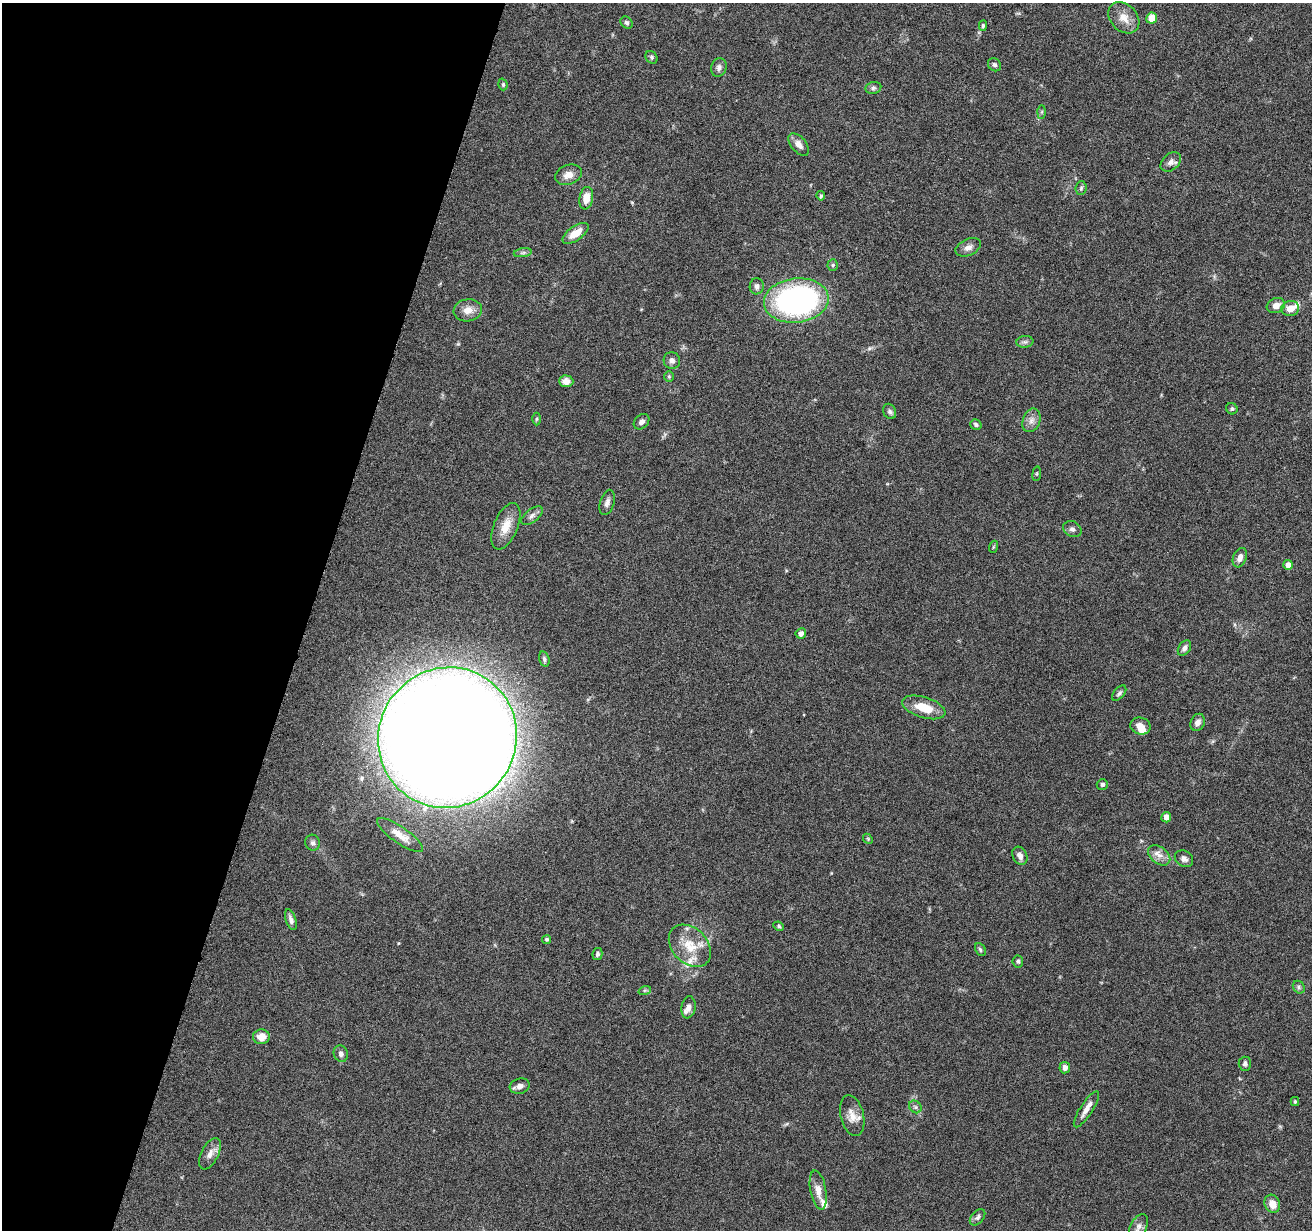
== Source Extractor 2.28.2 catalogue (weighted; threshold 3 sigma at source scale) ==
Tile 9 of 4 x 4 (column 1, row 3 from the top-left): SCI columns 3-1312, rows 1484-2711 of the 5242 x 5295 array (HDU 1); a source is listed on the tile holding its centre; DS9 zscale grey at full resolution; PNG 1314 x 1232 px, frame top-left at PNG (2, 3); each listed source drawn as its Kron ellipse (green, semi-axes under 4 px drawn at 4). Shown black and unused: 23% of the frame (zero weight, under 4 of 8 exposures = <1% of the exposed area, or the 3 px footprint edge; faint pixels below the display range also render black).
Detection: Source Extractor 2.28.2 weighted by HDU 2 'WHT'; one run over the whole footprint, this tile lists its part. Background 0.0772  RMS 0.0044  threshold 0.0181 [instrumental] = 3 sigma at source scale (4.09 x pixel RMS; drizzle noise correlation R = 1.36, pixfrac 0.8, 0.05/0.05 arcsec/px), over >= 5 px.
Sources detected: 88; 1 inside a brighter object's white glare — neither listed nor drawn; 4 inside a brighter listed object's ellipse — not listed separately; the other 83 listed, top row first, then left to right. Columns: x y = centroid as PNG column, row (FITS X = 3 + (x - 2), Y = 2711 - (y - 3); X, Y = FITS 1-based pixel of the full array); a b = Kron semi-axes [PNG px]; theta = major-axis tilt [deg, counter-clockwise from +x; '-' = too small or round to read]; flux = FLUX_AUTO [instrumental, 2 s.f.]
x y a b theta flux
1124 18 18 13 -46 4.8
1152 18 6 5 - 6.1
627 23 7 5 -42 0.96
983 26 5 4 - 0.73
652 57 7 5 -56 0.74
994 65 7 6 - 1
719 67 9 7 72 1.6
503 84 6 4 -71 0.55
873 88 8 6 15 0.97
1042 112 7 4 89 0.73
799 144 13 7 -50 2.5
1171 162 11 8 40 1.9
568 175 14 9 20 3.4
1081 188 7 5 85 0.78
821 196 4 4 - 0.69
586 198 11 7 80 4.9
575 233 15 7 35 5.6
968 247 13 8 24 2.2
523 253 9 4 9 0.95
833 265 5 5 - 0.63
757 286 8 7 - 1.6
796 301 32 22 7 110
1276 306 9 7 21 3.2
1290 308 9 7 11 4
468 310 14 11 9 4
1025 342 8 6 6 1.1
672 361 8 8 - 1.6
669 376 5 4 - 0.45
566 381 7 6 - 2.6
1232 409 6 5 - 0.74
890 411 8 6 -64 1
536 419 6 4 89 0.55
1031 420 12 8 69 2.5
641 422 8 6 42 1.5
976 424 6 5 - 0.83
1037 474 7 3 82 0.45
607 502 13 7 74 1.8
532 516 12 6 37 1.7
506 526 25 12 67 6.6
1072 529 9 7 -26 1.5
993 547 6 4 71 0.46
1240 558 10 6 68 2.3
1288 565 5 5 - 3.1
801 633 5 5 - 1.8
1184 648 8 5 54 1.4
544 659 7 5 -72 0.86
1119 693 9 5 49 1
924 707 22 10 -17 8.5
1198 722 9 7 66 2.1
1140 726 10 8 -13 3.4
447 738 71 68 56 1900
1102 784 5 5 - 0.89
1166 817 5 5 - 2.6
400 835 27 8 -34 4.9
868 839 5 4 - 0.47
313 843 8 7 - 1.2
1159 855 12 8 -38 2.8
1020 856 9 7 -63 2
1184 859 10 7 -34 1.8
291 920 11 5 -72 1.7
779 926 5 4 - 0.59
547 939 5 4 - 0.57
690 946 24 17 -45 10
980 949 6 5 - 0.79
597 954 6 5 - 0.87
1018 961 6 5 - 0.77
1299 987 7 5 -51 0.92
645 990 6 4 18 0.67
688 1007 11 7 81 2
261 1037 8 7 - 4.2
341 1054 8 7 - 1.4
1245 1064 7 6 - 0.95
1065 1068 6 5 - 2.1
520 1086 10 7 16 1.9
1295 1102 4 3 - 0.61
915 1107 7 5 -45 0.88
1086 1109 21 6 57 3.1
852 1116 21 11 -76 4.5
210 1154 17 8 63 2.9
818 1190 20 8 -80 3.9
1272 1204 9 7 -64 4.3
978 1217 9 6 49 1.2
1138 1227 13 8 62 2